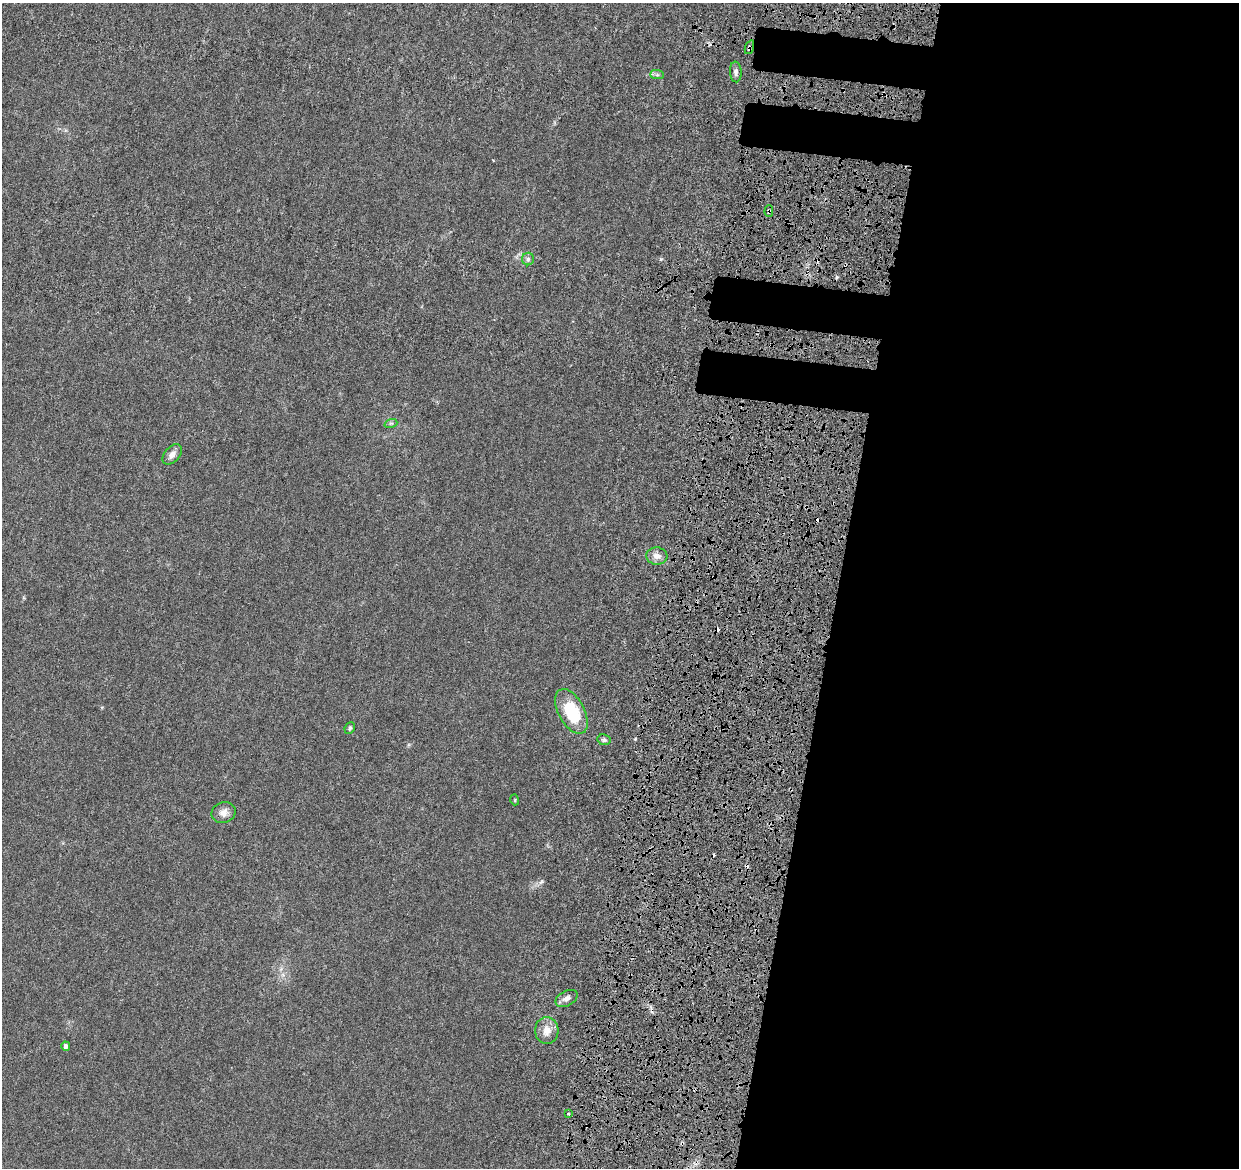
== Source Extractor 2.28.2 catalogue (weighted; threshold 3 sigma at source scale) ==
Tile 12 of 4 x 4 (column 4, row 3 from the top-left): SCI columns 3842-5078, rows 1522-2687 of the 5216 x 5431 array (HDU 1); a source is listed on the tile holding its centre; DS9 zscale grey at full resolution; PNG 1241 x 1170 px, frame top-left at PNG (2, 3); each listed source drawn as its Kron ellipse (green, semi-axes under 4 px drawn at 4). Shown black and unused: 35% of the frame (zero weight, under 4 of 8 exposures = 9% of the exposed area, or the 3 px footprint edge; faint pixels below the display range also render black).
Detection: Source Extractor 2.28.2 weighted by HDU 2 'WHT'; one run over the whole footprint, this tile lists its part. Background 0.00755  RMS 0.0011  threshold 0.0045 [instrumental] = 3 sigma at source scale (4.09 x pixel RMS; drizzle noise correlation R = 1.36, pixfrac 0.8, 0.0396/0.0396 arcsec/px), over >= 5 px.
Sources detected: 21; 4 cosmic-ray / hot-pixel residue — neither listed nor drawn; the other 17 listed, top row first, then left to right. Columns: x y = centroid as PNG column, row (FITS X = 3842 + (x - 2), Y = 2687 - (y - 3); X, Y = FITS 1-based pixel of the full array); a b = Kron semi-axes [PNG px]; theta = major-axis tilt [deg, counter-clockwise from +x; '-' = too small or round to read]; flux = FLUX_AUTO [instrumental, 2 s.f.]
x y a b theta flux
749 47 7 3 69 0.32
736 72 10 6 -86 0.38
657 75 7 4 -1 0.23
769 211 6 3 89 0.2
528 259 6 6 - 0.26
391 423 6 4 18 0.17
172 454 12 7 49 0.65
657 556 11 8 -6 0.65
571 711 24 13 -62 5
350 728 6 5 - 0.18
604 740 7 5 -12 0.22
515 800 5 3 - 0.098
224 813 12 10 23 0.69
566 998 12 7 28 0.55
547 1031 13 11 -86 1.1
66 1046 4 4 - 0.33
568 1114 3 3 - 0.14
Overlapping masked pixels (flux is a lower limit): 2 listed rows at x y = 749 47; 769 211